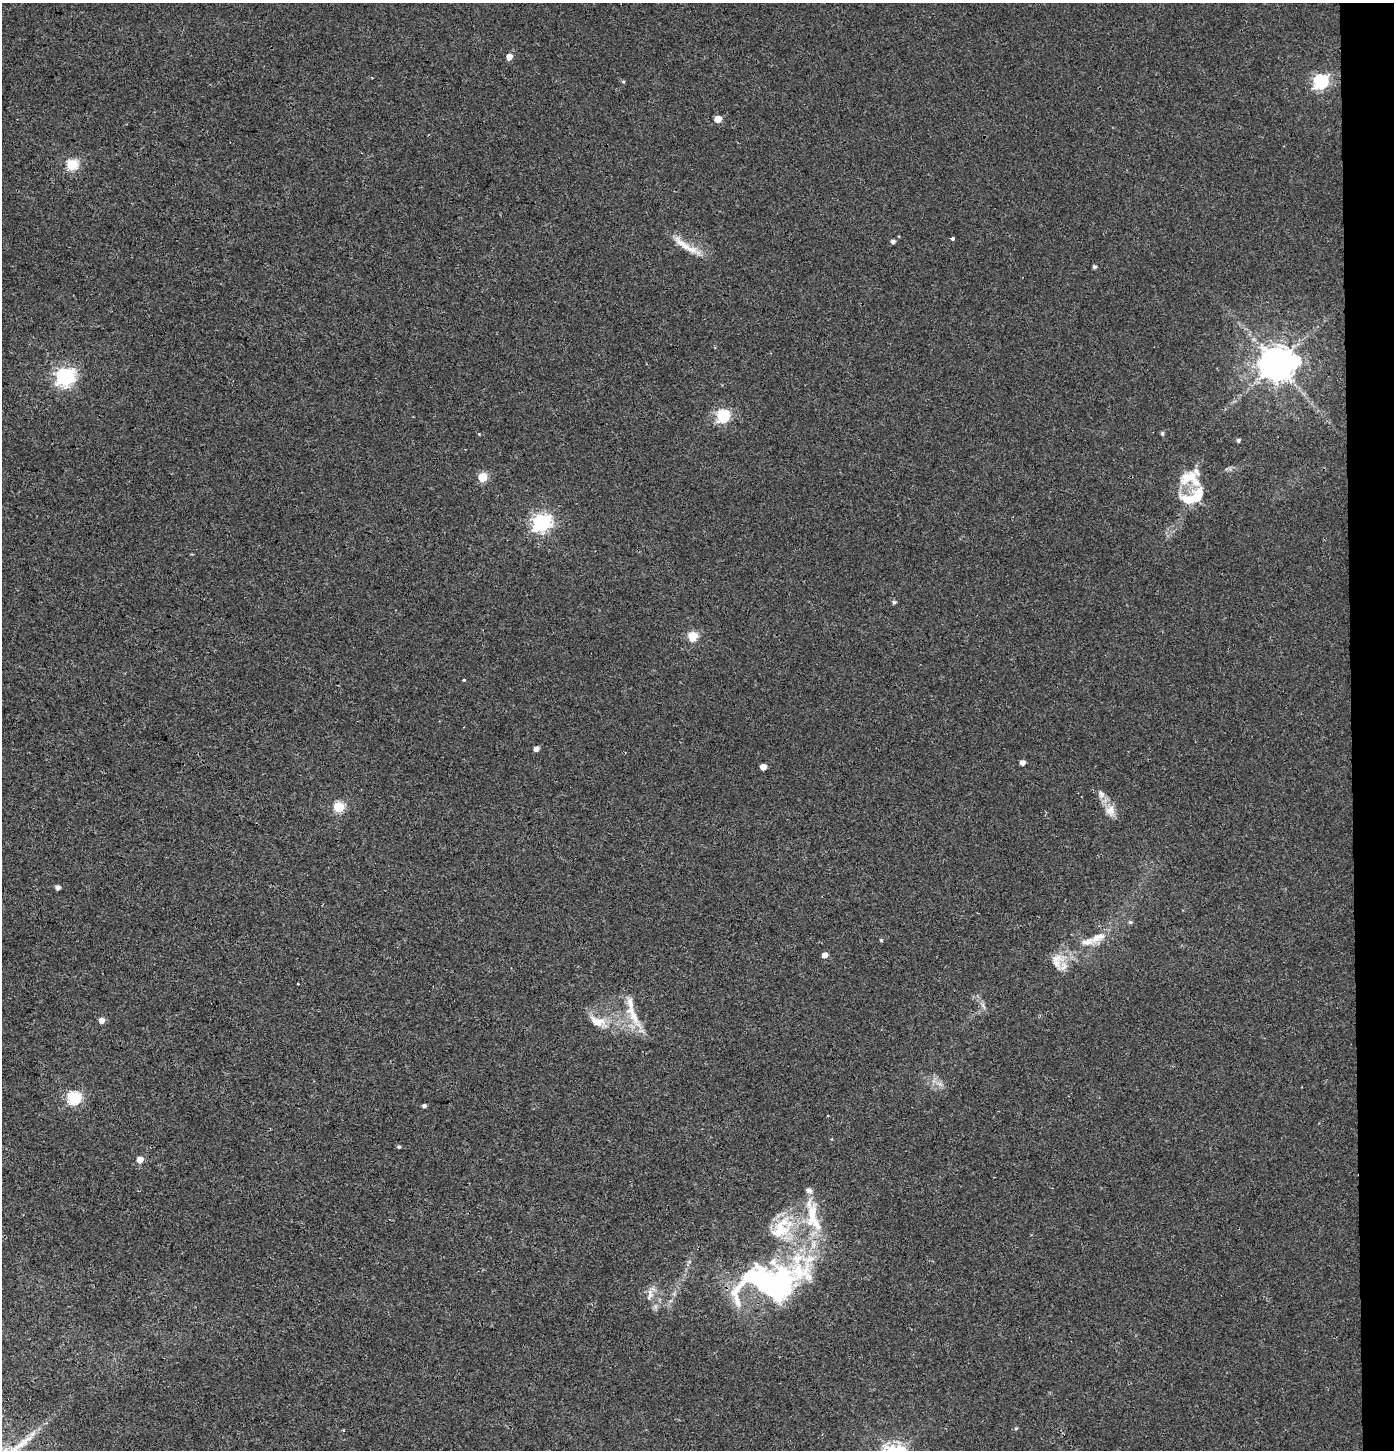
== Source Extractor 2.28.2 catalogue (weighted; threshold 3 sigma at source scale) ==
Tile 6 of 3 x 3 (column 3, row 2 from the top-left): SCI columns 2995-4386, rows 1459-2906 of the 4653 x 4355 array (HDU 1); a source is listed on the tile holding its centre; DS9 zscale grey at full resolution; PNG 1396 x 1452 px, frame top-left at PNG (2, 3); no overlay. Shown black and unused: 3% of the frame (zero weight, under 2 of 3 exposures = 2% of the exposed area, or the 3 px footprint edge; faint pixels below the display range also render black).
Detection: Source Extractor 2.28.2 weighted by HDU 2 'WHT'; one run over the whole footprint, this tile lists its part. Background 0.00215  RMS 0.0047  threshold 0.0209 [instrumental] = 3 sigma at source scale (4.5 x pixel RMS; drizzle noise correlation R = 1.50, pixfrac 1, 0.0396/0.0396 arcsec/px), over >= 5 px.
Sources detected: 58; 6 inside a brighter listed object's ellipse — not listed separately; the other 52 listed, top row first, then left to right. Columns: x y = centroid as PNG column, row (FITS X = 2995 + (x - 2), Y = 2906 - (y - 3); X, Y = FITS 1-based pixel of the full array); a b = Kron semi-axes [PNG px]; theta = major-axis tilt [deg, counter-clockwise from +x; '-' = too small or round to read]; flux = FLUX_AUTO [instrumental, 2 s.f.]
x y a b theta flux
509 57 5 5 - 4.4
372 78 4 2 - 0.33
623 82 5 3 - 0.5
1320 82 7 6 - 87
718 119 5 5 - 6.7
72 164 6 6 - 42
953 238 4 3 - 2.1
893 241 5 4 - 1.5
683 244 36 10 -40 8
1094 267 4 4 - 1.1
1276 364 11 10 - 1200
64 377 7 7 - 180
722 416 6 6 - 63
1162 433 5 4 - 0.83
479 434 4 3 - 0.47
1238 440 4 4 - 1
483 477 5 5 - 20
1190 478 28 18 -11 13
1192 497 36 18 23 15
541 523 7 7 - 160
894 602 5 5 - 0.87
693 636 5 5 - 26
464 680 3 3 - 3
536 749 5 4 - 2.4
1022 762 4 4 - 2.8
763 767 5 5 - 4
1101 794 13 9 -68 2.9
339 807 5 5 - 30
1110 811 18 13 87 5.4
58 887 5 4 - 1.7
1130 922 6 5 - 0.76
1098 937 26 11 24 7.3
881 940 4 4 - 0.58
825 955 5 5 - 3.3
1063 966 26 15 82 7.2
298 984 3 3 - 1
983 1006 13 3 -60 1.3
633 1014 47 11 -63 11
102 1020 5 5 - 3.5
598 1021 27 13 -22 9.3
940 1084 12 6 -22 2.3
74 1098 6 6 - 63
424 1106 4 4 - 1.1
828 1116 3 2 - 0.36
399 1147 5 4 - 0.63
140 1160 5 5 - 5.3
809 1190 10 8 -29 2
816 1224 22 10 -63 7.9
781 1228 40 24 49 25
770 1281 91 45 10 140
650 1295 18 8 82 3.5
1016 1428 5 4 - 0.52
Overlapping masked pixels (flux is a lower limit): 1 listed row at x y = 770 1281